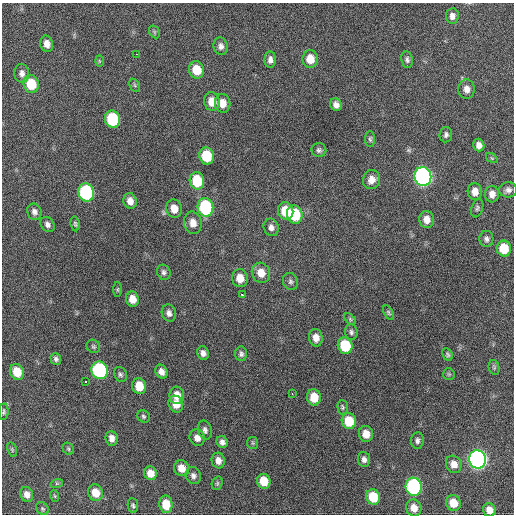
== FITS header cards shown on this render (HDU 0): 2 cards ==
NAXIS1  =                  512 / Axis length
NAXIS2  =                  512 / Axis length

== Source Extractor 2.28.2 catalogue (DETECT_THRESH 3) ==
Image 512 x 512 px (HDU 0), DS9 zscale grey, 1 PNG px = 1 image px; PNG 516 x 516 px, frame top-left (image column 1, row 512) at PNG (2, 3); each listed source drawn as its Kron ellipse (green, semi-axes under 4 px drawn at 4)
Background 546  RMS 16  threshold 47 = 3 sigma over >= 5 px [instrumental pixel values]
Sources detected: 109; all 109 listed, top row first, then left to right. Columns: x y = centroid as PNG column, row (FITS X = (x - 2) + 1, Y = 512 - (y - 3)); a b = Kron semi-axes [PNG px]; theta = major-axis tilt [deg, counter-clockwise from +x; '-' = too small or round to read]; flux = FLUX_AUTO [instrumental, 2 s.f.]
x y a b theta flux
452 16 8 6 84 5100
154 32 7 5 -60 1700
47 44 8 6 -78 7400
221 46 8 7 - 4600
136 54 3 2 - 1500
310 59 9 7 -89 15000
270 60 8 5 89 4800
407 60 8 6 -82 3100
99 61 6 4 -88 1400
197 70 8 7 - 23000
22 73 9 7 -85 4900
31 84 9 7 -73 30000
135 85 7 5 -60 1900
467 89 9 8 - 7000
212 102 9 8 - 14000
223 103 9 7 -81 11000
336 105 6 5 - 5100
112 119 9 7 -76 69000
446 135 8 6 81 3000
370 139 8 5 -89 2100
479 145 6 5 - 5300
319 150 7 7 - 3000
207 156 8 7 - 38000
492 158 6 4 -34 1400
423 176 9 8 - 390000
371 180 9 8 - 8400
197 181 8 7 - 39000
508 190 9 7 0 4300
86 192 9 8 - 120000
475 192 8 7 - 9100
492 194 8 7 - 6900
130 201 8 6 -76 8200
205 207 9 8 - 95000
477 208 9 5 72 2300
174 209 9 7 -73 12000
286 211 9 7 -74 27000
34 212 8 7 - 4300
295 214 9 7 -73 49000
427 219 8 7 - 8900
193 223 11 8 -80 10000
47 224 8 6 -51 4100
75 224 7 4 -81 1800
271 227 9 7 -69 5000
486 239 8 7 - 3500
504 248 8 7 - 25000
164 272 8 6 -66 3100
261 273 10 9 - 13000
240 278 9 8 - 14000
290 281 9 7 -68 3200
118 289 7 4 90 1400
242 294 3 3 - 3900
132 299 7 6 - 11000
388 312 8 4 -61 1700
169 313 8 7 - 4800
350 319 7 4 -46 1600
351 332 8 6 -87 2800
316 338 9 7 -80 8800
93 346 7 6 - 2100
345 346 8 7 - 45000
203 353 7 6 - 4800
241 354 7 6 - 2900
448 354 7 5 -59 2000
56 359 6 5 - 2500
494 367 7 5 -77 1600
100 370 9 8 - 160000
17 372 8 6 -66 21000
161 372 7 5 -63 6300
120 374 7 6 - 2700
449 374 6 5 - 1700
85 382 3 3 - 16000
139 386 8 7 - 20000
292 394 3 2 - 1800
177 395 9 7 -82 13000
314 397 8 7 - 19000
176 404 8 7 - 13000
343 407 7 5 -85 1900
4 412 8 5 87 1900
143 416 7 6 - 2100
349 421 8 7 - 26000
205 430 10 7 -76 3900
366 434 8 7 - 12000
112 438 7 6 - 6500
197 438 8 7 - 7100
417 440 8 6 82 3200
222 442 6 5 - 4200
253 443 6 5 - 1600
68 449 6 5 - 1800
12 450 7 4 -71 1500
364 459 8 6 -85 4100
478 459 9 8 - 490000
218 460 8 6 -75 6800
454 464 9 7 -64 9300
181 468 8 7 - 11000
150 473 7 6 - 11000
193 476 9 7 -64 4000
264 481 7 6 - 20000
57 483 6 4 18 1500
217 483 7 5 70 1900
414 487 9 8 - 160000
96 493 8 7 - 16000
27 494 7 6 - 6900
55 496 6 3 -70 1300
373 497 8 7 - 29000
453 503 8 7 - 17000
166 504 9 6 -83 15000
133 505 8 5 -84 2100
414 508 8 7 - 11000
42 509 7 5 -45 1900
489 510 7 6 - 8900
At the frame edge (FLAGS 8, measured only in part): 2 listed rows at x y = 4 412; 489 510